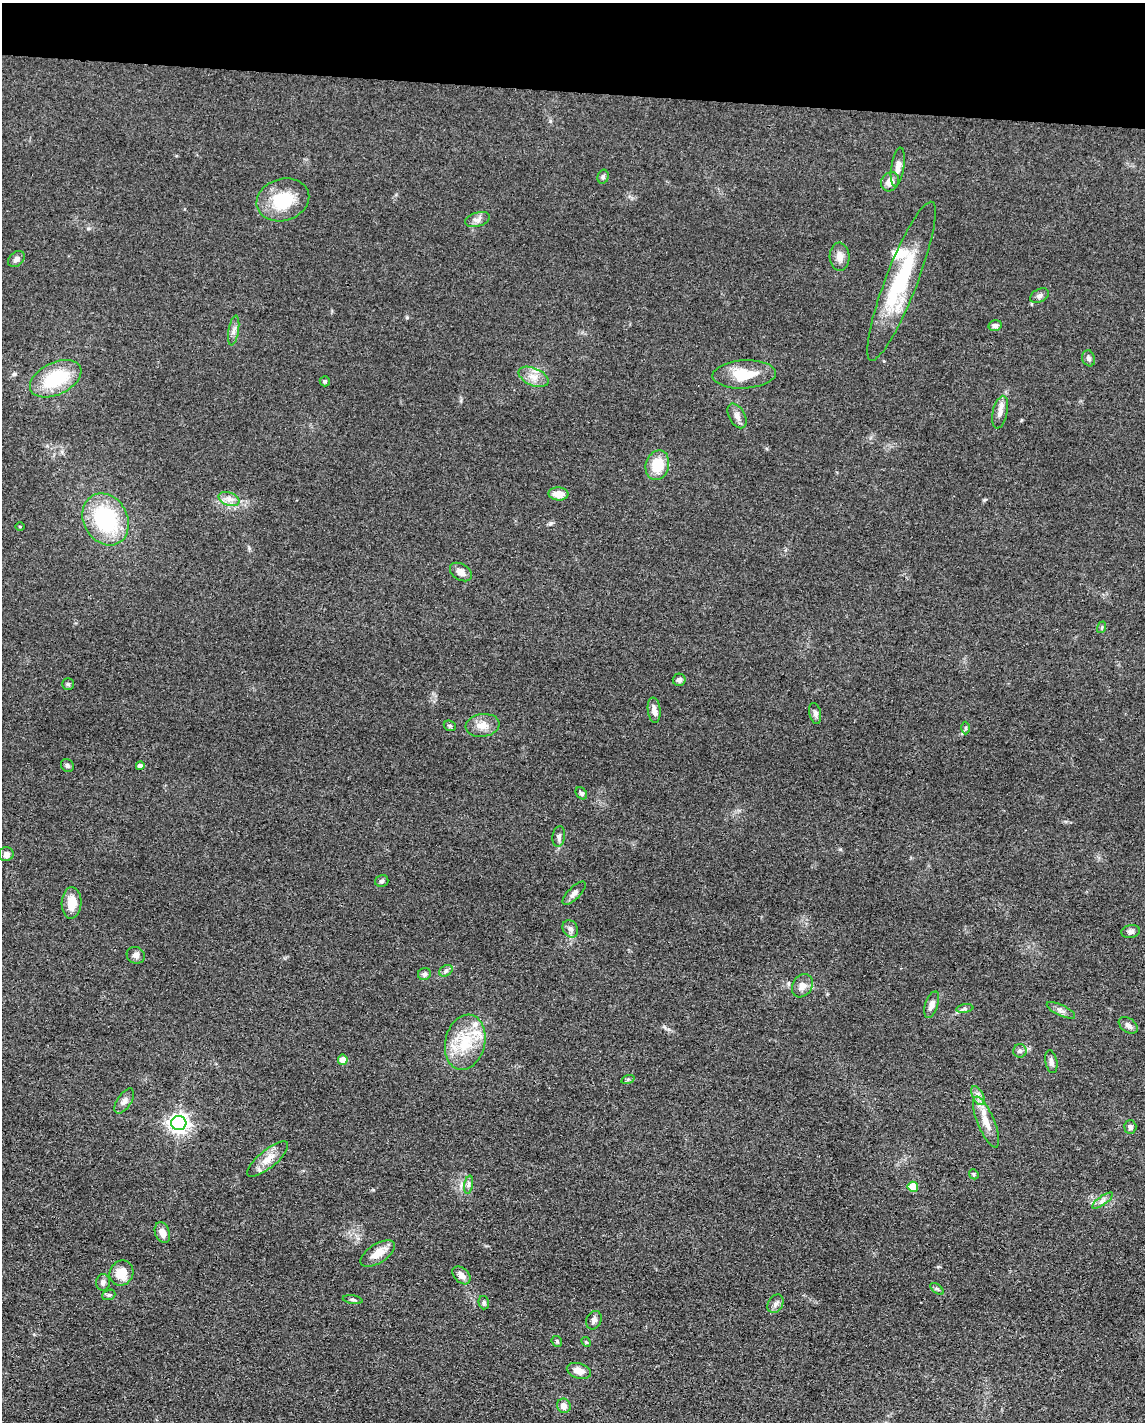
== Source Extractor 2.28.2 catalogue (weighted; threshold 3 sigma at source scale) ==
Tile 2 of 4 x 3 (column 2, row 1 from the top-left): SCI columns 1146-2288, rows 3066-4485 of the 4577 x 4600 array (HDU 1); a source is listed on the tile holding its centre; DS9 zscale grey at full resolution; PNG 1147 x 1424 px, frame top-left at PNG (2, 3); each listed source drawn as its Kron ellipse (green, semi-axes under 4 px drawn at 4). Shown black and unused: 6% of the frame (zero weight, under 3 of 4 exposures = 1% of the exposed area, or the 3 px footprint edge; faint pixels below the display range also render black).
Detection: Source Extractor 2.28.2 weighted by HDU 2 'WHT'; one run over the whole footprint, this tile lists its part. Background 0.049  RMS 0.0063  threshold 0.0284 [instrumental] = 3 sigma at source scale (4.5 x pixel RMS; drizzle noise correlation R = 1.50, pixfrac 1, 0.05/0.05 arcsec/px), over >= 5 px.
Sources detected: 84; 1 inside a brighter object's white glare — neither listed nor drawn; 3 inside a brighter listed object's ellipse — not listed separately; the other 80 listed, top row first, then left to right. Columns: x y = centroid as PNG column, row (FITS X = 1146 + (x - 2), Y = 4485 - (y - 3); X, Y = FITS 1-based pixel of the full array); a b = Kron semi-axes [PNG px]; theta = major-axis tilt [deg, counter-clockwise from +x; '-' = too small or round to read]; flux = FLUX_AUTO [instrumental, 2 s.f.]
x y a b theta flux
898 167 19 6 81 4.7
603 177 7 5 74 1.3
890 182 10 8 56 5.5
283 200 27 21 17 25
477 219 12 7 16 2.9
840 257 14 10 -86 4.5
16 259 9 6 42 2.4
901 281 85 16 69 48
1039 296 10 6 29 1.9
995 326 6 5 - 1.7
234 331 15 5 81 2.6
1089 358 8 6 -71 1.8
744 374 32 14 3 18
533 377 16 8 -24 6.1
56 379 27 16 26 33
325 381 5 5 - 0.95
1000 412 16 7 77 4.2
737 416 13 8 -61 3.5
657 465 15 11 74 16
558 494 10 6 -4 7.3
229 499 11 6 -21 3.5
106 519 27 22 -61 55
20 527 4 3 - 0.51
461 572 12 8 -32 4.3
1102 627 6 4 73 0.71
679 680 6 6 - 1.9
68 684 6 6 - 1.1
654 710 13 6 -83 3.6
815 713 11 5 -77 1.9
482 725 17 11 8 6.6
450 726 6 5 - 1.1
965 728 6 4 89 0.91
67 765 7 6 - 1.3
140 766 4 4 - 2.8
581 793 7 5 -50 1.2
559 837 10 6 82 2.2
6 854 7 7 - 3
382 881 7 6 - 1.3
574 893 15 6 45 2.8
72 903 16 10 87 9.9
570 929 9 7 -56 2.5
1131 931 9 6 9 2.2
136 955 9 8 - 2.9
446 971 7 5 31 1.5
424 974 6 6 - 1.5
802 986 12 9 57 4.4
932 1005 14 6 71 3.6
965 1009 8 4 8 1.4
1061 1010 15 5 -26 2.9
1128 1025 10 7 -36 2.3
465 1042 28 20 77 24
1020 1051 6 6 - 1.8
343 1060 5 5 - 5.8
1051 1062 11 6 -80 2.3
628 1079 7 4 18 0.9
978 1095 10 5 -64 2.6
124 1101 14 7 56 3
986 1122 27 8 -67 8.3
179 1123 7 7 - 320
1130 1127 7 6 - 1.9
268 1159 25 9 39 8.2
974 1174 5 4 - 0.94
469 1185 9 4 81 1.7
913 1187 5 5 - 11
1102 1200 12 4 36 2.4
162 1233 11 7 -69 4.9
378 1253 19 9 32 8.3
121 1273 13 11 60 11
461 1275 11 7 -46 3.9
103 1282 8 7 - 2.3
937 1289 8 4 -37 1.2
109 1295 7 5 20 1.2
353 1300 10 3 -9 1.2
484 1303 7 5 -76 1.2
775 1304 10 7 58 2.4
594 1320 9 7 63 2.2
557 1341 6 4 -47 0.85
586 1342 5 4 - 0.68
579 1371 12 7 -16 5.4
564 1406 7 6 - 4.1